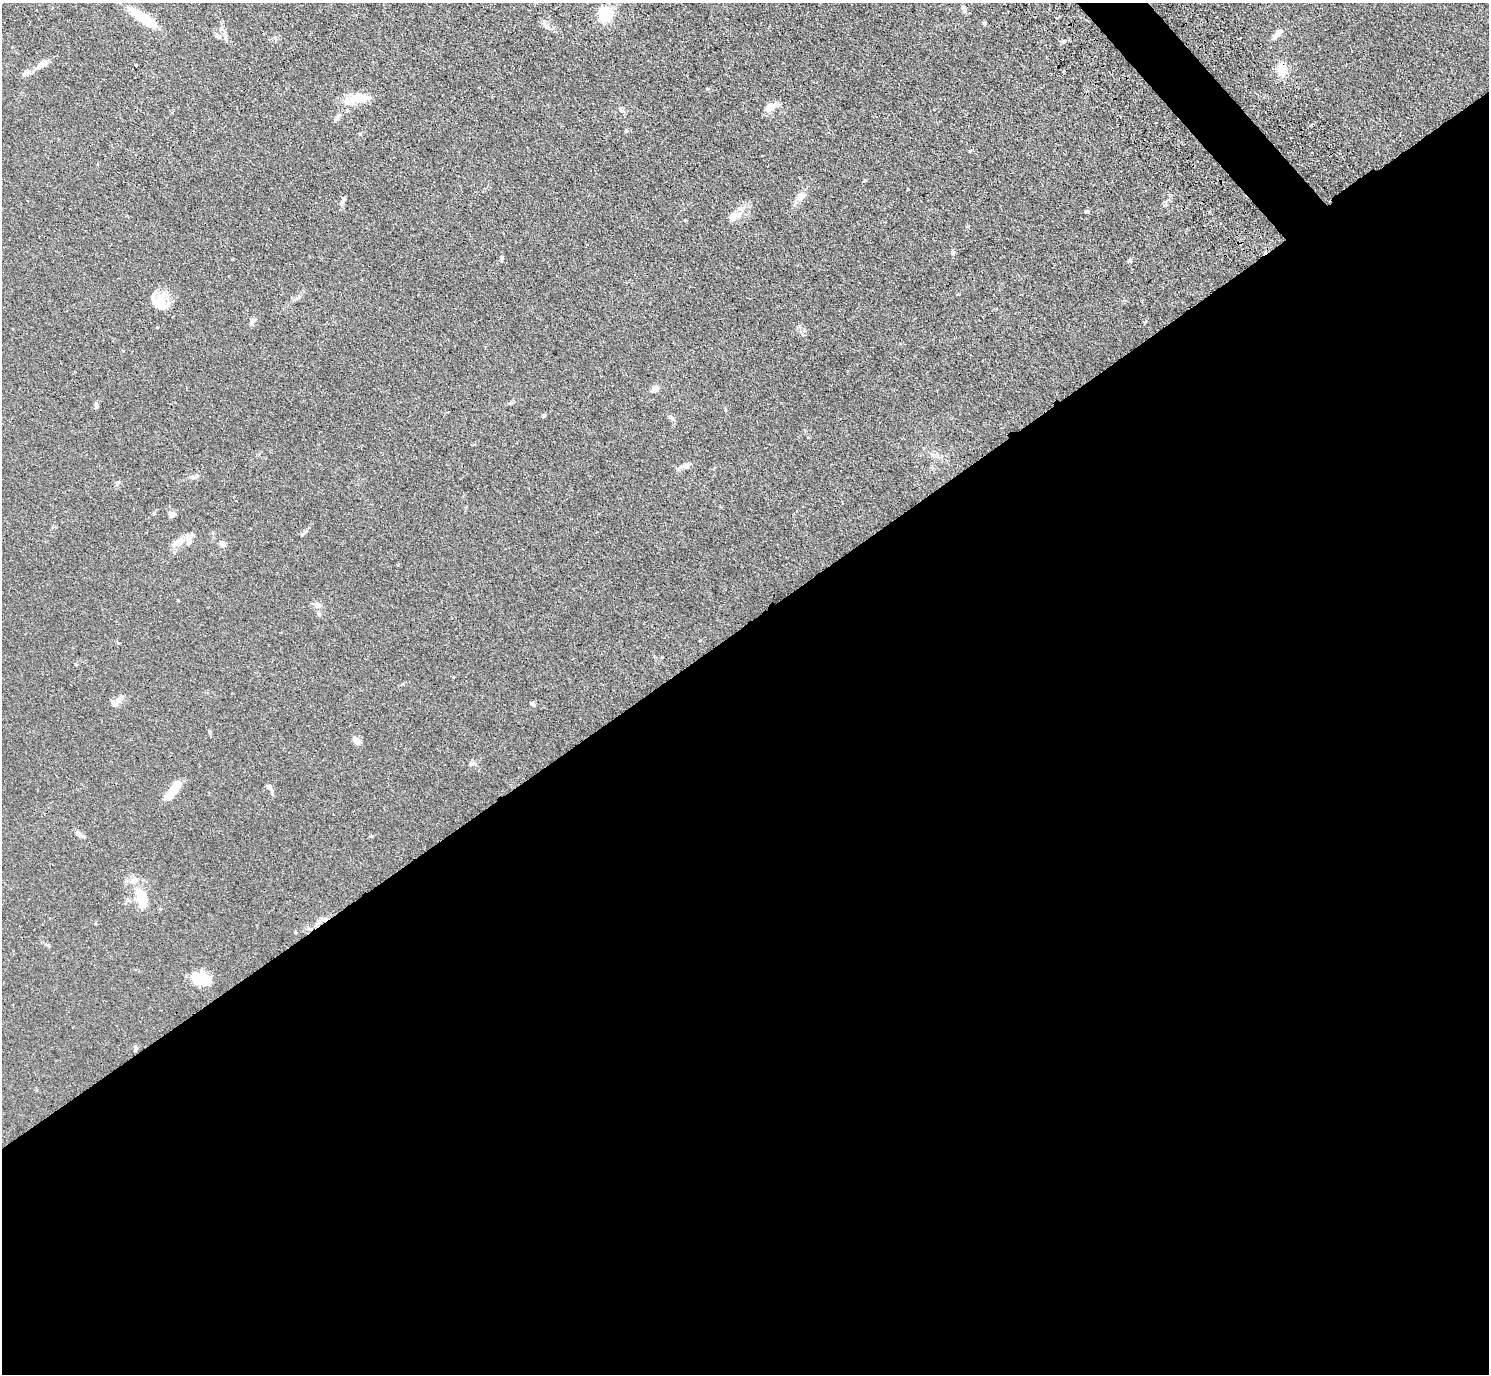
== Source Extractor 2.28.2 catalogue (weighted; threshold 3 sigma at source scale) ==
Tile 15 of 4 x 4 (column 3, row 4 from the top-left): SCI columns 3024-4510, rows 340-1711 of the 6046 x 6025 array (HDU 1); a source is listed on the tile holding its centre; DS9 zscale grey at full resolution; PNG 1491 x 1376 px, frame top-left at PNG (2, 3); no overlay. Shown black and unused: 56% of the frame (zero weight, under 3 of 4 exposures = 4% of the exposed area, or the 3 px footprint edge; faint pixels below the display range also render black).
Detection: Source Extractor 2.28.2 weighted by HDU 2 'WHT'; one run over the whole footprint, this tile lists its part. Background 0.0335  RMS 0.0033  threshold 0.0147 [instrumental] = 3 sigma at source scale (4.5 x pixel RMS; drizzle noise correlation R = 1.50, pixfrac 1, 0.05/0.05 arcsec/px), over >= 5 px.
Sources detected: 60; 3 cosmic-ray / hot-pixel residue — not listed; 5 inside a brighter listed object's ellipse — not listed separately; the other 52 listed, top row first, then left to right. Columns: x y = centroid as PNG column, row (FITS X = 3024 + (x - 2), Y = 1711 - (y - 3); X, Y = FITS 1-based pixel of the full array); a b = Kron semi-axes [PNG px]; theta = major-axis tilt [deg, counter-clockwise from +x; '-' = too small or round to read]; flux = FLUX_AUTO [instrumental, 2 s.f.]
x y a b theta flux
963 8 7 6 - 0.77
605 15 6 6 - 62
143 18 39 11 -34 8.5
546 25 15 6 -46 1.3
1277 35 17 6 47 1.9
218 36 8 7 - 1
1064 41 6 3 89 0.38
42 64 19 7 29 2.5
136 65 3 3 - 1.6
1282 69 12 9 -87 5.1
356 98 31 12 13 6.2
769 107 11 7 44 3.7
621 110 7 5 -59 0.7
337 117 13 4 60 0.89
800 196 11 10 - 2.1
343 201 11 4 61 0.88
1087 211 6 4 11 0.52
732 217 11 8 57 2.2
953 252 7 4 -83 0.66
502 258 6 5 - 0.49
1129 261 5 4 - 0.61
161 299 24 12 67 5.3
252 321 12 5 62 0.97
123 351 3 2 - 1
655 389 9 6 37 2
96 405 9 5 -79 0.62
544 416 6 4 49 0.5
671 418 9 5 -36 0.8
686 466 9 7 2 1.6
195 476 11 4 23 0.76
118 482 6 4 -17 0.42
236 501 3 2 - 0.33
172 515 8 6 -38 1.3
302 534 7 5 62 0.59
178 541 18 8 29 3.2
222 544 8 7 - 1.3
318 605 9 7 -16 1.8
319 613 6 6 - 0.73
119 699 13 6 63 1.3
533 704 6 5 - 0.66
209 731 7 3 -71 0.42
356 740 10 7 -36 1.9
472 763 10 4 4 0.68
269 787 8 6 -45 1.1
173 791 25 9 52 6.1
78 834 10 6 -37 1.5
142 897 24 11 -75 9.1
160 909 5 4 - 0.32
319 922 7 6 - 0.95
295 932 4 3 - 0.3
201 979 17 11 -7 10
135 1049 9 3 85 0.5
Overlapping masked pixels (flux is a lower limit): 2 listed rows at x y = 1282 69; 319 922
Unlisted compact peaks at least as high as the median listed source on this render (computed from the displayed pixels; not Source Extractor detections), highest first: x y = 360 134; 626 131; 908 189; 865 180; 804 330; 685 220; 968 226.